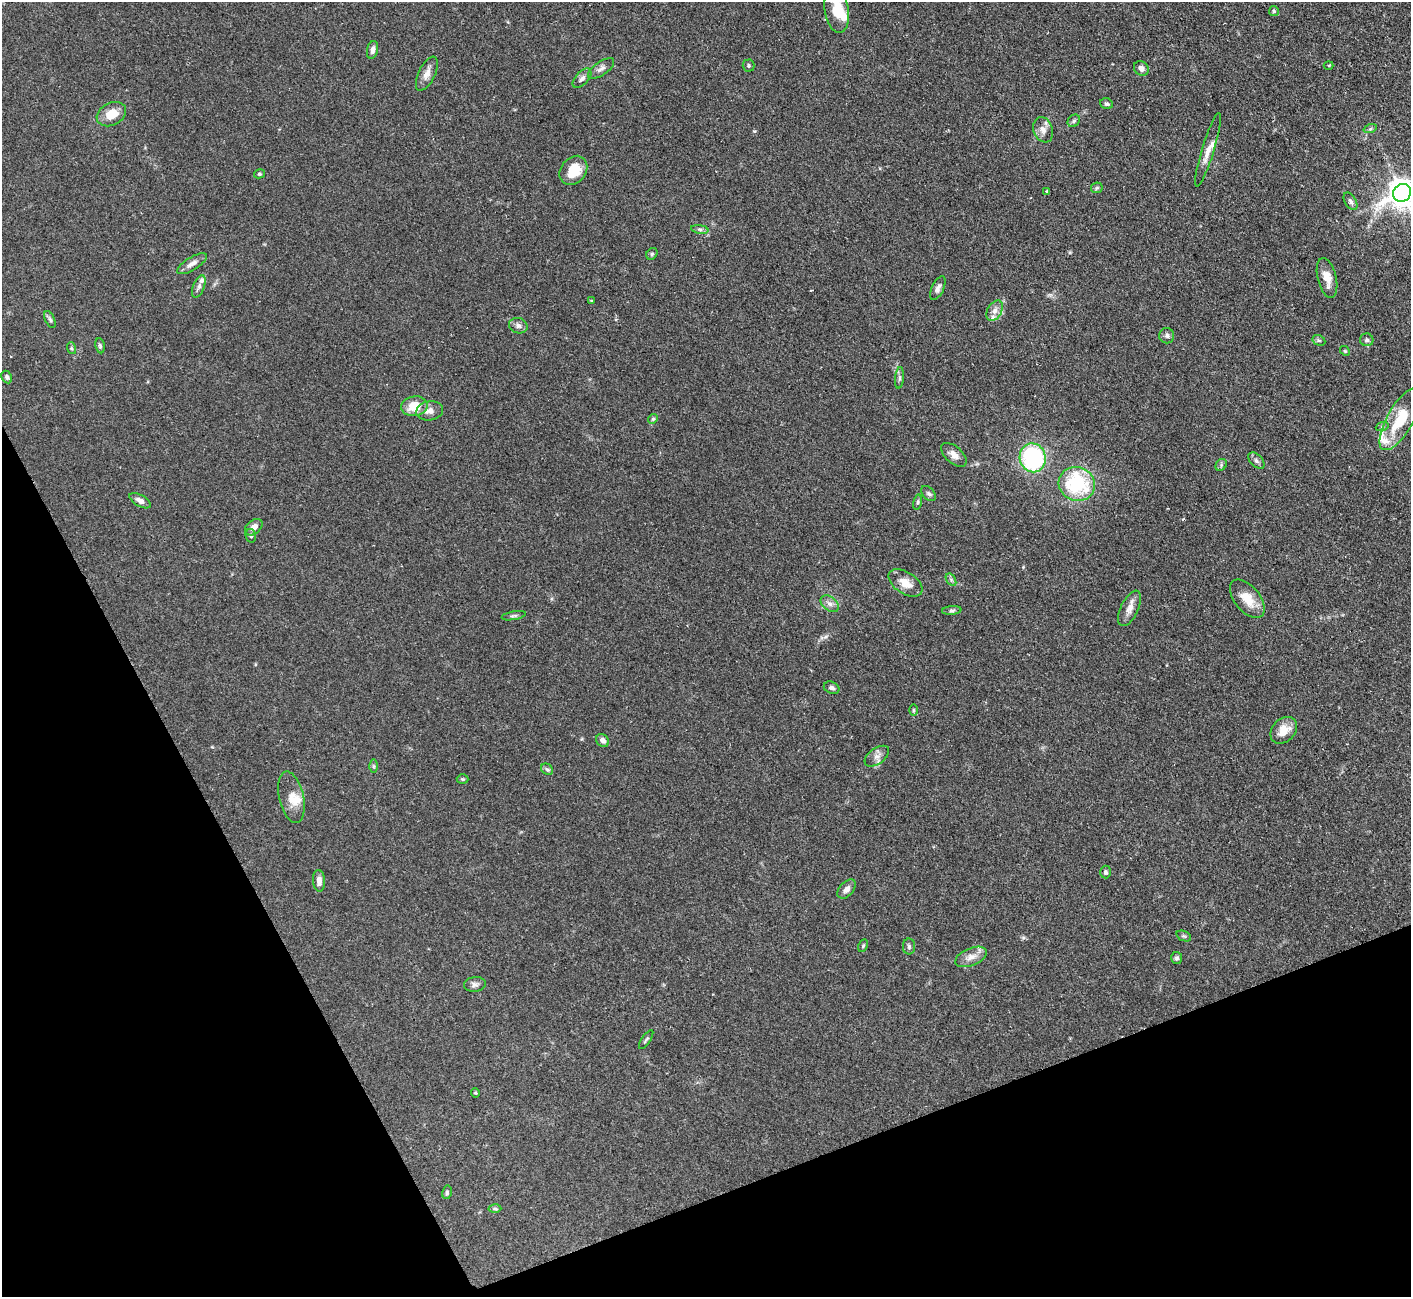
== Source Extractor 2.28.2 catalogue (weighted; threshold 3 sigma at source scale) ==
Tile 14 of 4 x 4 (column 2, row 4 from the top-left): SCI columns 1409-2817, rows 288-1582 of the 5636 x 5623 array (HDU 1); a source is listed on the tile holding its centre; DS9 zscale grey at full resolution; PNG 1413 x 1299 px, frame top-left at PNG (2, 2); each listed source drawn as its Kron ellipse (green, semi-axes under 4 px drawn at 4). Shown black and unused: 21% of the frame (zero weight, under 2 of 3 exposures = <1% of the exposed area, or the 3 px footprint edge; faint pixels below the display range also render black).
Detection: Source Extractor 2.28.2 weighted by HDU 2 'WHT'; one run over the whole footprint, this tile lists its part. Background 0.0825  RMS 0.0058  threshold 0.026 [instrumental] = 3 sigma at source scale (4.5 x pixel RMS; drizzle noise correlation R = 1.50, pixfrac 1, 0.05/0.05 arcsec/px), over >= 5 px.
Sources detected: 89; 1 cosmic-ray / hot-pixel residue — neither listed nor drawn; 5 inside a brighter listed object's ellipse — not listed separately; the other 83 listed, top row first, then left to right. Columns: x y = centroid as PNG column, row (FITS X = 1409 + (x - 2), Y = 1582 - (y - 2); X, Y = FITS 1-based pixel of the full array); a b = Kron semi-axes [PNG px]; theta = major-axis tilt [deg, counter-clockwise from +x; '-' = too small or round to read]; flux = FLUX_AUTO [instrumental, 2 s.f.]
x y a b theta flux
837 10 23 12 -81 19
1274 11 5 5 - 0.84
373 50 9 5 77 2.5
749 65 6 6 - 1
1329 65 5 3 - 0.64
601 68 15 7 35 2.6
1141 68 8 6 -42 2.8
427 74 18 8 64 4.4
582 78 12 6 47 2.3
1106 104 6 5 - 1.3
111 114 15 11 28 9.5
1074 121 7 5 45 1.2
1370 129 7 4 18 1
1043 130 13 9 -69 4
1208 150 38 6 73 6
573 170 16 12 52 13
259 174 5 4 - 0.83
1097 188 6 5 - 0.85
1047 191 3 2 - 1
1402 193 9 8 - 810
1350 201 10 5 -59 1.7
700 229 8 4 -8 1.4
652 254 6 5 - 0.87
192 264 17 6 32 3.4
1327 278 20 9 -76 6.4
199 286 12 5 68 2.1
938 288 13 6 65 2.3
591 301 4 3 - 0.56
995 311 11 7 60 3.1
50 319 9 4 -65 1.3
518 326 9 7 -16 2.1
1167 336 7 7 - 1.7
1319 340 7 5 -28 1.1
1367 340 7 6 - 1.4
100 346 7 4 -80 1.1
71 348 6 4 -71 0.81
1345 351 5 4 - 0.65
7 377 6 5 - 1.3
899 378 11 4 85 1.4
414 406 13 10 8 12
430 411 14 9 10 4.1
653 419 5 4 - 0.8
1401 419 35 13 60 22
1382 427 6 4 19 0.91
954 455 15 8 -42 4
1033 458 14 13 - 67
1256 461 10 6 -45 1.8
1221 465 6 5 - 1
1077 484 18 17 - 47
928 494 9 6 -50 1.4
140 501 12 5 -29 2.9
918 502 7 4 77 0.96
254 527 10 6 40 4.1
251 536 7 5 -76 1
951 580 7 4 -56 1.1
905 583 19 10 -33 7.2
1247 599 23 12 -50 10
830 604 10 6 -37 2.6
1130 608 19 8 64 4.7
952 610 10 4 5 1.2
514 616 12 3 10 1.1
832 688 8 6 -22 1.7
914 710 6 4 -89 0.61
1284 730 15 11 44 7.8
603 740 7 5 -46 2.4
877 756 14 8 36 3.3
373 766 7 4 -90 0.98
547 769 6 5 - 1.1
463 779 6 5 - 0.76
291 797 26 12 -77 7.8
1105 872 6 5 - 1.1
319 881 11 6 -86 3.2
847 889 11 7 47 2.9
1184 936 8 5 -24 0.98
863 946 7 4 63 0.75
909 946 8 6 -90 1.3
971 957 16 9 22 4.9
1177 958 6 5 - 1.3
475 984 11 7 7 2.1
646 1039 11 3 56 0.92
475 1093 4 4 - 0.58
447 1192 7 5 77 0.91
495 1209 6 4 -1 0.94
Isophote crosses this tile's border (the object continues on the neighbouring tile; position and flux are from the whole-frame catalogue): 2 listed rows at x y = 837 10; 1402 193